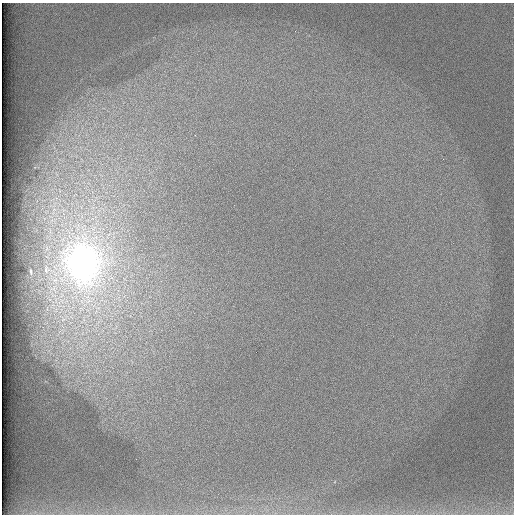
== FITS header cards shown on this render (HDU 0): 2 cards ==
NAXIS1  =                  512 /
NAXIS2  =                  512 /

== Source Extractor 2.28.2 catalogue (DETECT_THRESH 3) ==
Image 512 x 512 px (HDU 0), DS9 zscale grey, 1 PNG px = 1 image px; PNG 516 x 516 px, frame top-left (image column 1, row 512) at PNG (2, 3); no overlay
Background 98.2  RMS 2.8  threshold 8.5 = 3 sigma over >= 5 px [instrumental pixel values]
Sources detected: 3; all 3 listed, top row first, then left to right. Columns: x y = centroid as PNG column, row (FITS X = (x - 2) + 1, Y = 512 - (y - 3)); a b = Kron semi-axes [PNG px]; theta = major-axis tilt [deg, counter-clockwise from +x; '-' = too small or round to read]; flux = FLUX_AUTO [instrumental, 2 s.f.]
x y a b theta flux
83 263 34 29 -79 90000
46 269 11 8 -75 1100
31 271 3 2 - 230